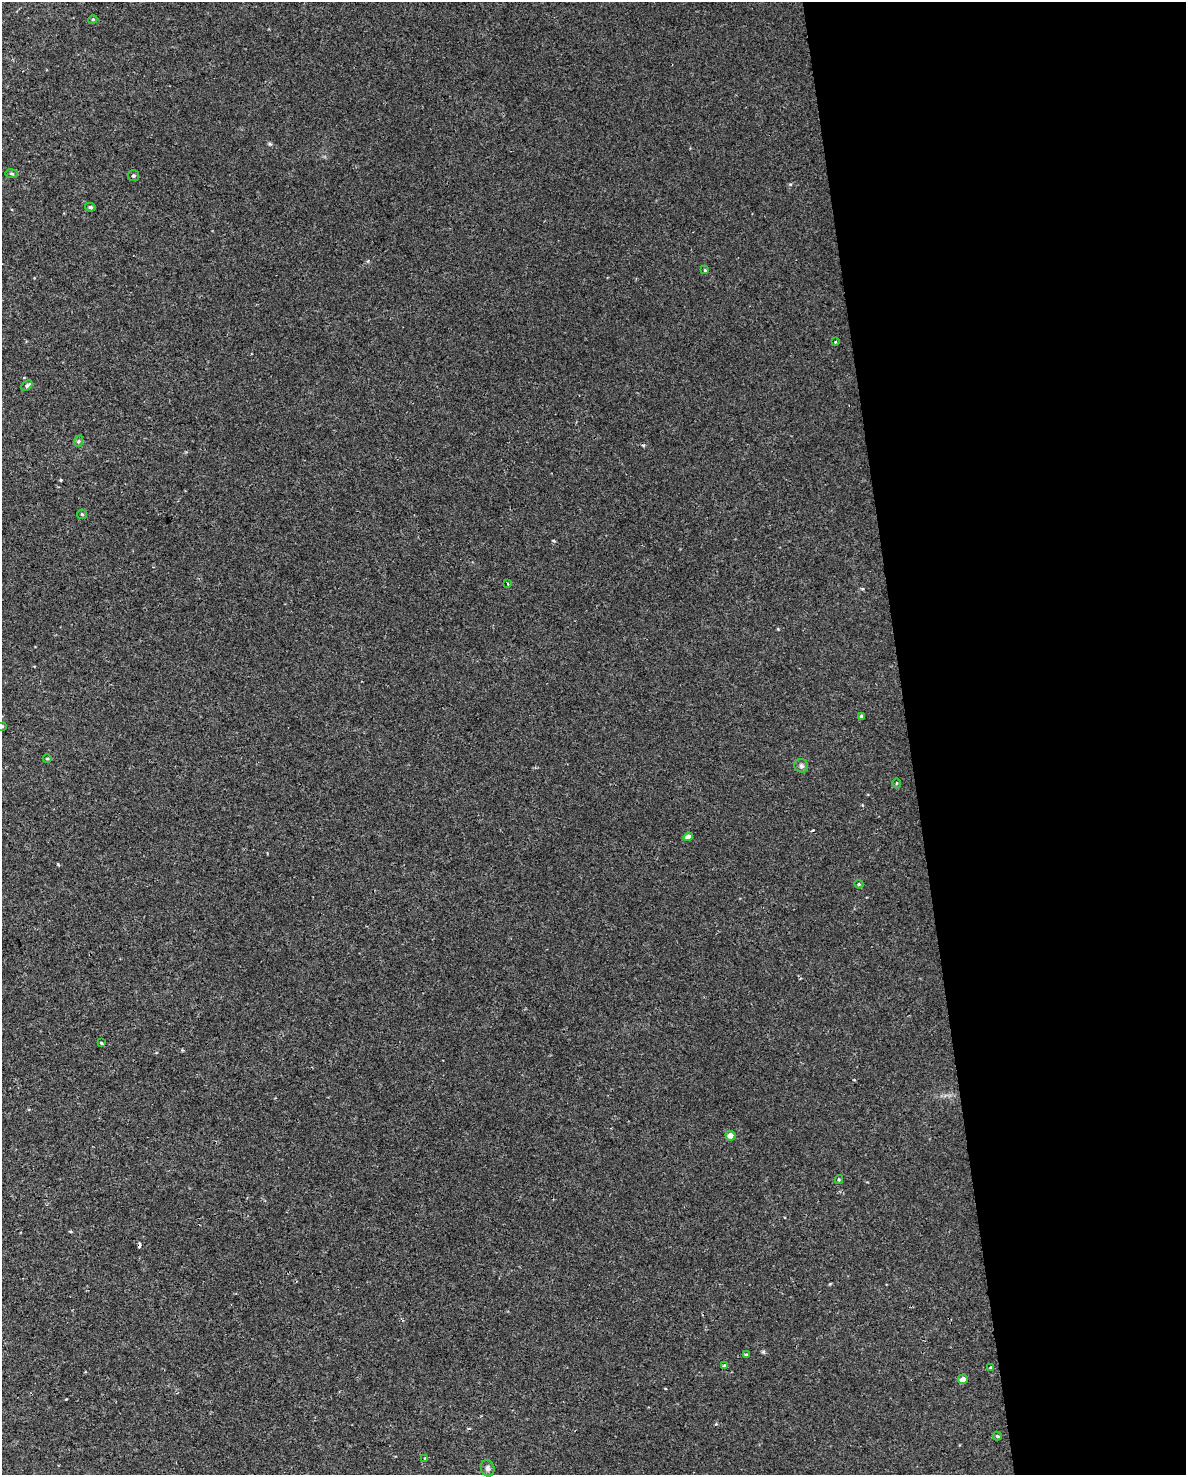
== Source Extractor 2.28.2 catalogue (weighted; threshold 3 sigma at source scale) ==
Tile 8 of 4 x 3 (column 4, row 2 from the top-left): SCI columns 3551-4734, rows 1535-3007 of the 4734 x 4497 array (HDU 1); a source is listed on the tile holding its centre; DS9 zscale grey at full resolution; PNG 1188 x 1477 px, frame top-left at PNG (2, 2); each listed source drawn as its Kron ellipse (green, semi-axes under 4 px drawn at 4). Shown black and unused: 23% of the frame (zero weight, under 2 of 3 exposures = <1% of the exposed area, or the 3 px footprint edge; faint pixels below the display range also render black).
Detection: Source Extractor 2.28.2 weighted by HDU 2 'WHT'; one run over the whole footprint, this tile lists its part. Background 0.00219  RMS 0.0032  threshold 0.0143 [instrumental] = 3 sigma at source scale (4.5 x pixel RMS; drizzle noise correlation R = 1.50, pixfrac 1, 0.0396/0.0396 arcsec/px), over >= 5 px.
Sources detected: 29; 2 cosmic-ray / hot-pixel residue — neither listed nor drawn; the other 27 listed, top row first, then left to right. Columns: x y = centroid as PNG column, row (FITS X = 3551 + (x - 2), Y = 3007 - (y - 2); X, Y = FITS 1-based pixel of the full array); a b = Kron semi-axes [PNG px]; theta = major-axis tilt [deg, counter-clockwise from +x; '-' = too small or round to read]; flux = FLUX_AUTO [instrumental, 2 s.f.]
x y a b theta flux
93 19 4 3 - 0.3
12 174 6 4 -7 0.42
133 176 5 5 - 0.49
90 207 5 4 - 0.53
705 270 4 4 - 0.23
835 342 3 2 - 0.21
27 386 6 4 43 0.82
79 441 6 3 70 0.39
82 514 5 4 - 0.35
508 583 3 3 - 1.1
861 716 4 4 - 0.46
2 726 4 4 - 0.31
47 758 4 3 - 0.31
801 766 7 6 - 0.8
896 783 5 3 - 0.31
688 837 5 4 - 1.6
859 884 4 4 - 0.35
102 1043 3 3 - 0.94
730 1136 5 5 - 1.9
839 1180 4 4 - 0.35
746 1354 3 3 - 0.53
724 1365 4 3 - 0.63
991 1367 4 3 - 0.33
963 1379 5 5 - 1.9
997 1436 4 4 - 0.38
425 1458 3 3 - 0.4
488 1468 8 6 -75 0.93
Isophote crosses this tile's border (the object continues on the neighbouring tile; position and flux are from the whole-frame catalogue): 1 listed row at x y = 2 726